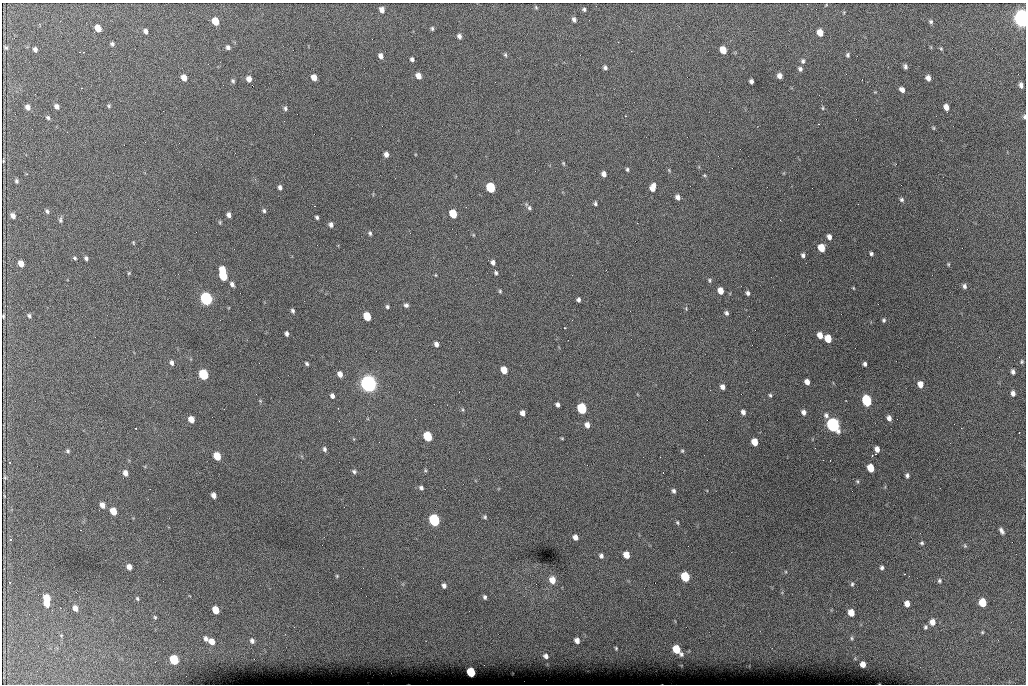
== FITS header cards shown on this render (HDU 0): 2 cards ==
NAXIS1  =                 1024 /fastest changing axis
NAXIS2  =                  682 /next to fastest changing axis

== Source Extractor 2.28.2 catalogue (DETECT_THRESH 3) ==
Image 1024 x 682 px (HDU 0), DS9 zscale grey, 1 PNG px = 1 image px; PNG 1028 x 686 px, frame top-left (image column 1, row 682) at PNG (2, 3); no overlay
Background 3710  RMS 40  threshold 120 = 3 sigma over >= 5 px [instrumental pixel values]
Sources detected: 209; all 209 listed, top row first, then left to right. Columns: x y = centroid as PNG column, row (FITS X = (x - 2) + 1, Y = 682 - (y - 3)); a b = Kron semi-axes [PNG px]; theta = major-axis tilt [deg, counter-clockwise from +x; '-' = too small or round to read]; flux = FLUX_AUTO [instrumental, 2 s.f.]
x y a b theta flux
536 7 4 3 - 3.1e+03
584 9 4 4 - 4.5e+03
382 10 5 4 - 1.5e+04
1022 18 8 6 -77 1.8e+06
574 19 6 4 -66 7.7e+03
215 21 6 5 - 5.8e+04
931 22 6 5 - 5.2e+03
98 28 6 5 - 3.4e+04
432 28 5 4 - 4.5e+03
146 31 5 4 - 9.5e+03
820 32 6 5 - 3.1e+04
459 36 6 5 - 8.8e+03
112 44 4 4 - 5.3e+03
6 47 4 3 - 4.0e+03
228 47 5 4 - 7.1e+03
35 49 5 4 - 8.1e+03
941 49 5 4 - 3.0e+03
723 50 6 5 - 4.4e+04
79 52 2 2 - 1.5e+03
505 55 6 4 -68 3.8e+03
848 55 5 4 - 4.6e+03
381 56 5 5 - 1.2e+04
412 59 4 4 - 6.6e+03
803 61 7 5 78 6.0e+03
905 66 5 3 - 6.3e+03
605 67 5 4 - 6.6e+03
800 69 5 5 - 7.0e+03
418 76 5 5 - 2.1e+04
779 76 5 5 - 1.2e+04
314 77 5 5 - 2.4e+04
184 78 5 4 - 2.2e+04
928 78 5 4 - 1.3e+04
249 79 5 4 - 1.6e+04
233 81 5 4 - 4.2e+03
751 81 5 4 - 8.5e+03
1021 85 6 4 -73 1.0e+04
81 88 3 2 - 7.0e+03
902 89 5 4 - 1.2e+04
57 106 6 5 - 1.0e+04
109 106 5 4 - 3.6e+03
28 107 5 5 - 1.2e+04
946 107 5 4 - 2.0e+04
285 108 6 4 89 5.8e+03
823 108 5 3 - 2.9e+03
625 116 3 2 - 5.8e+03
1024 117 6 4 80 4.5e+03
48 118 5 5 - 4.9e+03
933 128 5 3 - 2.6e+03
386 154 5 4 - 1.2e+04
3 161 3 2 - 1.8e+03
563 163 4 4 - 2.7e+03
627 169 4 4 - 4.3e+03
669 170 5 3 - 2.9e+03
604 174 5 4 - 1.3e+04
704 175 5 4 - 2.9e+03
16 181 5 4 - 4.9e+03
280 187 5 4 - 8.0e+03
491 187 6 5 - 1.8e+05
653 187 8 5 75 2.3e+04
678 197 5 4 - 1.2e+04
902 200 5 4 - 5.4e+03
595 203 4 3 - 4.5e+03
529 208 7 6 - 5.8e+03
47 211 5 4 - 5.4e+03
264 211 5 5 - 4.8e+03
453 214 6 5 - 8.3e+04
13 215 5 4 - 1.2e+04
229 215 5 4 - 1.0e+04
317 217 4 3 - 4.9e+03
60 220 8 5 89 5.5e+03
220 222 5 4 - 3.0e+03
637 223 2 2 - 1.2e+03
331 225 5 4 - 9.0e+03
370 233 6 4 -80 4.8e+03
473 235 5 3 - 2.1e+03
829 237 5 4 - 1.1e+04
133 243 6 3 -71 2.4e+03
821 248 6 5 - 4.8e+04
871 254 4 4 - 4.9e+03
803 255 4 3 - 6.3e+03
75 258 5 4 - 4.1e+03
86 258 4 3 - 6.7e+03
493 262 5 4 - 8.8e+03
21 263 6 4 -63 2.4e+04
948 264 4 4 - 2.9e+03
222 270 6 4 -72 5.0e+04
129 273 5 4 - 2.8e+03
496 273 5 4 - 4.6e+03
435 275 4 3 - 2.2e+03
223 276 7 5 -62 1.2e+05
710 280 6 5 - 4.3e+03
232 284 6 5 - 8.4e+03
964 286 6 5 - 7.6e+03
853 288 4 3 - 2.1e+03
500 291 4 4 - 3.3e+03
720 291 6 5 - 2.6e+04
748 293 5 4 - 6.7e+03
206 299 6 5 - 7.0e+05
578 300 4 4 - 6.6e+03
406 305 6 5 - 6.7e+03
387 307 5 5 - 4.7e+03
686 309 6 4 -76 2.9e+03
292 311 5 4 - 5.9e+03
726 313 5 4 - 6.0e+03
3 316 4 2 - 3.2e+03
29 316 5 4 - 4.8e+03
367 316 6 5 - 7.8e+04
884 320 5 4 - 4.3e+03
565 328 3 2 - 1.8e+03
287 334 5 3 - 7.2e+03
820 335 5 5 - 2.5e+04
828 339 6 5 - 5.2e+04
436 344 5 4 - 1.0e+04
1022 362 5 4 - 3.4e+03
172 363 6 4 -79 8.0e+03
307 364 5 4 - 4.9e+03
865 364 4 3 - 5.8e+03
504 370 6 5 - 4.2e+04
1013 372 5 4 - 7.4e+03
203 374 6 5 - 2.1e+05
340 374 5 5 - 1.7e+04
807 382 5 4 - 1.5e+04
368 384 8 7 - 1.5e+06
920 384 6 5 - 2.1e+04
722 387 5 4 - 1.2e+04
1013 393 6 4 -86 9.6e+03
770 395 5 4 - 3.9e+03
332 396 5 4 - 8.9e+03
260 401 5 5 - 2.9e+03
867 401 6 5 - 2.6e+05
557 405 4 4 - 8.5e+03
582 408 6 5 - 2.1e+05
743 412 5 4 - 1.0e+04
803 412 6 5 - 1.0e+04
522 413 5 4 - 1.5e+04
826 415 8 6 -65 8.8e+03
889 418 5 4 - 1.1e+04
191 419 5 5 - 2.7e+04
587 425 6 5 - 1.5e+04
833 425 7 6 - 9.3e+05
136 428 3 2 - 2.4e+03
428 436 6 5 - 1.4e+05
562 438 3 3 - 2.5e+03
755 442 6 5 - 4.0e+04
324 449 6 5 - 6.5e+03
877 449 6 4 83 1.5e+04
68 451 5 4 - 4.3e+03
682 451 5 4 - 3.4e+03
872 455 3 2 - 5.9e+03
217 456 6 5 - 6.2e+04
10 463 2 2 - 1.8e+03
871 468 6 5 - 5.1e+04
425 470 5 5 - 3.3e+03
354 471 6 5 - 5.3e+03
125 473 5 4 - 1.5e+04
907 475 5 4 - 6.6e+03
5 477 5 3 - 2.9e+03
857 481 5 4 - 3.2e+03
421 488 6 5 - 7.0e+03
674 491 5 4 - 6.4e+03
214 495 5 4 - 1.5e+04
102 505 5 4 - 1.6e+04
113 511 6 5 - 4.3e+04
485 517 5 4 - 4.2e+03
434 520 6 5 - 4.3e+05
677 523 5 4 - 3.4e+03
80 530 2 2 - 1.5e+03
1001 531 8 4 -58 8.7e+03
575 537 5 5 - 1.4e+04
11 540 4 3 - 2.6e+03
922 543 5 4 - 4.1e+03
965 546 6 4 -77 3.3e+03
626 555 6 5 - 3.2e+04
601 556 6 5 - 7.4e+03
129 567 5 4 - 1.6e+04
882 568 5 4 - 6.0e+03
337 576 4 4 - 2.6e+03
685 577 6 5 - 1.4e+05
552 580 7 6 - 2.7e+04
939 581 6 5 - 5.0e+03
852 584 6 4 88 4.4e+03
444 586 5 4 - 8.2e+03
485 597 4 3 - 5.4e+03
47 598 6 5 - 5.0e+04
137 598 6 4 -74 4.2e+03
982 602 6 5 - 7.8e+04
47 604 5 5 - 2.8e+04
907 604 5 5 - 2.0e+04
75 608 6 5 - 1.7e+04
52 610 2 2 - 1.5e+03
216 610 6 5 - 5.0e+04
851 613 6 5 - 3.5e+04
155 617 5 4 - 3.5e+03
932 622 6 6 - 2.0e+04
925 627 6 5 - 5.0e+03
982 632 4 4 - 2.7e+03
61 635 6 4 -18 2.0e+03
851 638 5 5 - 4.1e+03
206 639 6 5 - 9.0e+03
577 640 5 4 - 1.4e+04
252 641 6 5 - 8.0e+03
212 642 6 5 - 2.7e+04
616 648 3 2 - 2.7e+03
676 649 6 5 - 7.2e+04
681 654 5 4 - 5.3e+03
546 656 5 4 - 8.5e+03
174 660 6 5 - 1.6e+05
863 664 5 5 - 2.0e+04
471 672 6 5 - 1.5e+05
At the frame edge (FLAGS 8, measured only in part): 3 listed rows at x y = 1022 18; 1024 117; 3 316

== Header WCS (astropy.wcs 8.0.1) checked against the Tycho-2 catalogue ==
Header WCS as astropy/WCSLIB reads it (CRVAL/CRPIX/CD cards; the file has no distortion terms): RA---TAN/DEC--TAN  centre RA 07:06:07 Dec +31:10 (106.53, +31.16 deg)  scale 1.43 arcsec/px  FOV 24.4' x 16.3'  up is -93 deg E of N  parity flipped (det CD > 0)
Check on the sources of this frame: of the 60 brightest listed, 8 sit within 1.5 arcsec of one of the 16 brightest Tycho-2 stars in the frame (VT <= 12.35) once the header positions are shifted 0.28 arcsec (0.27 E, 0.07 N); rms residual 0.51 arcsec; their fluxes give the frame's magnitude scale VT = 25.12 - 2.5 log10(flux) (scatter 0.25 mag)
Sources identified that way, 8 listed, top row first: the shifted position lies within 1.5 arcsec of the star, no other Tycho-2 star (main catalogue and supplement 1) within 3.0 arcsec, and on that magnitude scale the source's flux lands within +1.5 / -3 mag of the star's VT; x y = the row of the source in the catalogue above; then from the Tycho-2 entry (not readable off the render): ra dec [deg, ICRS J2000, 3 dp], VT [Tycho-2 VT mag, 2 dp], TYC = Tycho-2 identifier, HIP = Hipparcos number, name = IAU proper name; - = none
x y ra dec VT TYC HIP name
491 187 106.458 +31.151 12.35 2438-728-1 - -
203 374 106.551 +31.041 11.84 2438-663-1 - -
368 384 106.552 +31.106 9.20 2438-180-1 - -
867 401 106.550 +31.305 11.61 2438-184-1 - -
582 408 106.559 +31.192 11.79 2438-1039-1 - -
833 425 106.562 +31.292 10.01 2438-106-1 - -
434 520 106.614 +31.135 11.36 2438-550-1 - -
471 672 106.684 +31.152 11.76 2438-931-1 - -